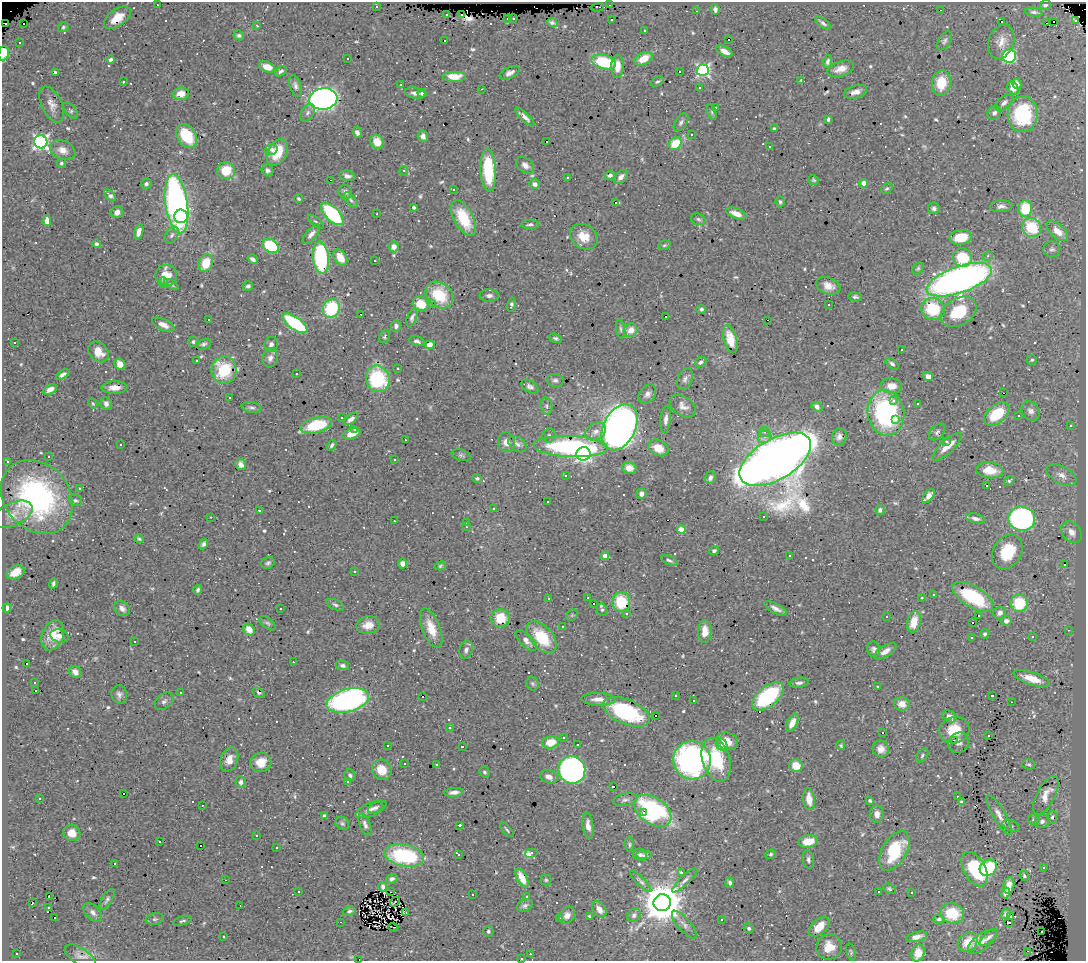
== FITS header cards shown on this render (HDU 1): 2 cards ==
NAXIS1  =                 1084
NAXIS2  =                  959

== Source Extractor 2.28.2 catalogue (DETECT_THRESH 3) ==
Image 1084 x 959 px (HDU 1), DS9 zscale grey, 1 PNG px = 1 image px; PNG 1088 x 963 px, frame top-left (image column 1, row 959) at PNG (2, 2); each listed source drawn as its Kron ellipse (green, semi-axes under 4 px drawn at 4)
Background 0.662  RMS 0.03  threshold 0.0893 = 3 sigma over >= 5 px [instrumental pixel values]
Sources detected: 709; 2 with non-positive FLUX_AUTO (blend fragments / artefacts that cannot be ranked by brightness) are neither listed nor drawn; of the other 707, the 500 brightest by FLUX_AUTO listed and drawn (207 fainter detections omitted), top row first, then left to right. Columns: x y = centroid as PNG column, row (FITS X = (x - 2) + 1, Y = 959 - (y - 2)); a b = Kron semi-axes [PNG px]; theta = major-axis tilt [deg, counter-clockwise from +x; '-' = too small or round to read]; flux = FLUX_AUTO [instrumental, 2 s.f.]
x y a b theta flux
157 5 3 3 - 20
609 5 3 2 - 25
1045 5 5 5 - 6.1
376 6 3 3 - 6
598 7 6 2 3 15
715 9 5 4 - 5.5
941 10 3 2 - 7.6
697 11 3 2 - 7.8
1034 12 9 4 -7 4.5
447 14 3 3 - 9.4
462 15 3 2 - 9.1
117 18 15 8 35 31
508 18 3 3 - 12
513 18 4 3 - 12
611 20 3 3 - 5.1
1075 20 4 3 - 42
1001 21 3 3 - 22
1054 21 3 3 - 2100
5 23 3 2 - 58
24 23 3 3 - 53
552 23 5 3 - 4.6
823 23 9 4 -38 5.2
1047 23 4 2 - 44
257 25 3 2 - 4.1
63 27 5 4 - 3.6
644 30 3 3 - 4.4
239 35 5 4 - 4
729 39 3 3 - 10
445 40 3 3 - 10
945 41 10 6 59 6.2
1001 42 17 12 70 23
19 43 3 3 - 6.7
725 51 9 4 -28 13
4 53 7 5 75 24
1009 56 7 6 - 220
347 58 3 3 - 5.1
643 59 9 6 28 35
111 60 4 4 - 4.7
828 61 7 4 78 5.4
604 62 12 7 -13 110
617 66 12 6 89 22
267 67 8 5 -19 26
841 69 14 7 19 19
703 70 6 6 - 390
281 71 6 4 38 4.9
679 71 3 2 - 7.3
55 72 3 3 - 3
510 73 11 5 26 9.1
454 76 12 5 0 29
801 80 3 3 - 5.8
123 81 3 3 - 75
657 81 7 4 28 3.4
941 83 13 9 83 47
1017 84 5 4 - 5.8
401 85 3 3 - 7.8
295 86 11 5 -73 7.1
699 88 3 3 - 6.3
1013 88 7 5 -58 11
482 89 3 2 - 5
856 92 12 6 16 14
415 93 10 5 -11 8.5
422 93 4 4 - 4.4
181 94 8 6 6 18
323 99 14 10 9 890
1004 103 10 6 43 8.1
52 104 19 10 -64 17
715 108 3 2 - 5.8
70 110 9 5 -50 4.6
712 112 8 4 -72 3.6
308 113 9 6 59 6.4
994 113 7 6 - 5.9
1022 114 18 15 86 170
525 117 13 4 -43 8.8
828 119 4 3 - 3.6
681 122 10 6 56 6.3
775 129 3 3 - 4.4
357 133 6 4 -74 7.7
691 135 3 2 - 7.3
187 136 13 9 -56 78
423 136 6 5 - 9.4
546 141 3 3 - 60
41 142 6 6 - 600
377 142 7 6 - 25
675 144 7 5 43 58
769 147 3 3 - 3.2
271 149 6 5 - 7.6
63 150 13 9 -24 18
277 152 14 9 61 57
61 163 5 5 - 3.9
525 165 10 7 -37 11
267 170 6 5 - 6
488 170 21 7 -87 120
226 171 9 8 - 55
404 171 5 4 - 3.5
610 175 5 4 - 5.6
347 176 8 5 -13 7.6
568 177 3 2 - 13
621 177 8 5 44 9.6
330 180 3 2 - 25
813 180 5 4 - 3.1
864 183 4 4 - 23
146 184 5 5 - 5.3
535 184 5 4 - 8.1
454 189 3 2 - 3.1
887 189 6 5 - 3.4
345 192 7 6 - 6.4
110 195 7 4 -46 4.7
298 199 4 3 - 3.1
351 200 9 5 -52 5
615 202 3 3 - 640
780 202 5 4 - 4
176 204 30 11 -82 730
1001 206 11 5 4 8.1
414 207 3 3 - 4.2
934 208 6 6 - 5.6
1025 208 8 7 - 74
117 212 6 6 - 12
332 214 14 7 -45 220
377 214 3 2 - 3.7
736 214 11 5 -21 19
181 216 7 6 - 240
464 218 19 9 -62 82
698 219 7 5 -18 4.7
47 221 5 4 - 19
316 222 9 3 -39 3.4
530 224 9 4 3 5.3
1032 227 10 9 - 91
1057 231 13 7 -42 25
139 232 8 4 74 10
311 234 12 5 50 11
172 235 9 6 58 7.2
584 237 15 12 -34 35
960 237 11 7 8 46
96 244 4 4 - 4.7
664 245 6 4 21 3.1
271 246 9 6 -31 140
394 247 5 5 - 13
1052 249 8 8 - 6.6
988 256 5 4 - 3.3
962 257 10 9 - 76
321 258 16 8 -83 230
340 258 9 6 -56 35
253 259 5 3 - 6.4
375 261 3 3 - 7.2
206 263 9 7 70 47
918 268 7 4 49 3.5
166 275 11 10 - 33
959 280 34 13 19 1300
163 282 5 4 - 3.5
171 284 8 3 -32 3.8
248 286 5 4 - 5.4
828 286 12 8 -21 19
439 295 15 12 -41 67
489 296 9 6 1 8.4
855 297 7 4 -9 4.6
432 303 3 3 - 33
421 304 8 6 -33 37
511 305 7 4 77 5.4
829 305 3 3 - 6.6
331 309 9 8 - 130
701 309 5 4 - 4.2
933 309 12 10 -25 91
959 312 19 13 31 78
361 314 2 2 - 4.6
665 316 3 3 - 26
412 318 9 4 71 6.2
208 319 3 3 - 40
767 320 3 2 - 35
295 323 15 6 -35 200
163 325 12 5 -25 13
396 326 6 5 - 6.7
621 329 9 4 -85 4.1
631 330 7 6 - 19
385 337 6 5 - 3.7
555 338 6 4 -22 4.6
730 339 14 6 -75 23
417 341 8 4 -16 6.1
14 342 3 3 - 41
193 342 5 5 - 4.1
204 344 8 5 12 4.9
271 344 7 6 - 7.4
430 345 5 4 - 17
901 349 3 3 - 22
98 352 11 9 -44 29
270 358 10 7 78 9.6
1032 360 5 5 - 3.8
197 361 3 3 - 4.4
701 362 6 4 34 5
120 364 6 5 - 21
892 364 7 4 -39 5.3
398 369 3 2 - 3
224 370 14 12 -87 100
63 374 7 4 32 7.8
296 374 3 3 - 47
928 376 5 4 - 14
378 379 13 11 -69 160
685 379 11 7 66 8
555 380 8 6 -8 5.8
530 386 9 5 -32 7
892 386 10 7 -6 22
114 388 13 6 1 15
50 389 7 4 26 15
1003 393 3 2 - 36
647 394 10 7 54 9.3
229 397 3 3 - 41
893 401 3 2 - 7.8
93 403 5 4 - 3.2
106 404 6 5 - 7.9
917 404 3 3 - 29
546 406 8 6 -81 5.5
683 406 14 9 -33 14
251 407 10 5 -9 5.6
817 407 6 4 -26 8.5
1031 411 10 8 -49 11
886 413 23 18 -81 330
997 414 15 9 39 77
1019 416 3 3 - 3.6
342 418 3 2 - 3.7
351 419 8 4 38 9.6
666 419 13 5 84 10
896 420 3 2 - 10
316 425 16 7 14 100
1070 426 3 3 - 58
620 427 24 16 63 1200
354 429 3 3 - 42
596 432 11 8 30 13
765 432 6 4 -20 4.6
937 432 10 6 47 6.1
351 434 9 5 18 24
549 435 7 6 - 5.2
764 437 7 6 - 9.3
839 437 8 7 - 8.1
405 440 3 3 - 6
946 441 3 3 - 20
506 442 10 8 -77 16
517 444 10 7 -36 7.3
121 445 3 3 - 3.6
332 445 6 4 59 4.3
570 446 37 10 -3 340
947 446 19 6 43 24
658 448 11 7 -27 32
583 454 7 7 - 390
461 455 10 5 -16 4.5
49 456 3 3 - 5
775 459 40 20 31 7800
394 460 3 3 - 43
8 462 3 3 - 17
241 464 6 5 - 11
629 468 7 6 - 21
990 470 14 8 -6 35
566 475 3 3 - 23
1061 475 16 8 -28 17
477 478 5 4 - 3.6
710 478 6 5 - 6.5
1009 481 5 4 - 3.6
987 486 3 3 - 180
80 489 3 3 - 4.1
641 494 5 5 - 7.9
928 496 8 4 49 20
37 497 40 32 -49 410
75 501 7 5 -19 4.6
547 502 3 3 - 5.3
494 508 3 3 - 7
880 510 5 4 - 6.3
259 511 3 3 - 3.4
12 514 21 11 25 26
764 516 3 2 - 8.9
211 517 3 2 - 3.8
976 518 9 4 -12 7.7
1022 519 13 12 - 390
394 521 3 2 - 4
466 522 3 2 - 3.2
466 527 3 2 - 6.9
681 530 4 4 - 55
1072 532 12 9 -51 18
139 539 4 3 - 3.3
203 544 6 4 52 5.7
714 551 5 4 - 4
1007 552 18 14 59 79
605 556 4 3 - 21
790 556 3 3 - 4.4
669 560 9 4 -23 4.5
268 563 7 5 26 5
402 564 5 4 - 9.2
1064 565 3 3 - 120
440 566 5 4 - 3.1
354 571 3 2 - 3.2
16 572 9 6 27 25
53 583 5 3 - 4.5
198 590 5 4 - 4
933 595 3 2 - 4.7
973 597 23 10 -31 130
549 598 3 3 - 4.8
588 598 3 2 - 3
922 598 3 3 - 40
621 602 10 9 - 67
593 603 3 3 - 11
1019 603 8 8 - 89
335 605 9 5 -25 5.3
7 608 4 4 - 9.5
122 608 8 6 -42 9.8
776 608 12 4 -28 10
280 609 3 3 - 4
602 610 6 5 - 3.9
1000 613 6 5 - 11
627 614 4 4 - 5.5
572 615 6 5 - 3
978 615 3 3 - 310
887 616 3 3 - 4.2
500 618 9 9 - 52
1006 621 5 4 - 9.1
914 622 11 6 76 32
267 623 9 5 -37 4.1
973 623 3 3 - 29
368 625 12 8 10 24
562 627 3 3 - 5.6
431 628 21 9 -69 37
249 630 6 5 - 23
1068 630 3 2 - 9.6
705 631 11 6 89 24
985 634 5 4 - 4.1
53 635 16 10 68 37
59 636 9 6 -14 9.8
542 637 19 11 -49 80
1032 637 3 3 - 3.5
971 638 3 3 - 6.7
526 640 13 6 -44 13
134 641 3 3 - 15
874 649 8 6 -81 6.1
466 650 9 6 74 7.5
885 651 12 5 32 14
293 662 3 2 - 4.6
26 664 3 3 - 39
342 665 7 4 -13 6
75 672 6 5 - 14
1032 679 19 6 -18 40
35 682 3 3 - 3.8
799 683 9 5 7 6.6
532 684 7 6 - 4
877 686 3 3 - 9.8
36 691 3 2 - 7.5
181 693 3 3 - 21
259 693 7 4 -29 3.3
119 694 9 8 - 8.1
422 696 3 3 - 400
675 696 3 2 - 3.2
768 696 18 10 40 210
993 696 3 3 - 83
599 699 17 6 -2 16
348 700 22 11 15 610
693 700 3 2 - 3.2
164 701 10 7 39 7.1
1011 702 3 2 - 3.6
902 704 7 7 - 20
626 712 25 12 -22 170
655 715 3 3 - 140
950 716 7 5 -28 12
792 723 10 5 63 18
450 728 3 3 - 12
954 730 15 13 14 46
883 733 3 3 - 86
989 736 3 3 - 9.3
564 737 3 3 - 6.8
954 740 3 2 - 11
727 741 11 8 -17 26
551 742 8 6 16 37
959 743 11 10 - 11
722 744 7 5 -56 5.3
388 745 3 3 - 6.2
577 745 3 2 - 8.8
841 745 5 4 - 3.8
462 746 3 3 - 72
881 749 8 8 - 13
922 755 7 5 54 3.9
229 759 12 8 70 19
692 760 19 19 - 580
716 760 22 13 -73 110
261 762 10 9 - 26
404 764 3 2 - 3.2
1029 764 6 5 - 3.9
437 765 3 3 - 6.3
796 766 6 6 - 37
382 770 10 9 - 31
572 770 14 13 - 530
484 772 6 5 - 3.7
350 775 6 5 - 5
549 777 9 6 -21 12
348 781 3 3 - 66
241 782 6 5 - 5.9
614 787 3 3 - 100
454 792 9 4 6 9.4
123 794 3 3 - 21
1046 795 21 9 62 24
957 797 3 3 - 110
40 798 3 3 - 6.1
809 799 11 6 -83 23
625 800 12 6 10 5.5
870 801 3 3 - 3.2
961 802 4 3 - 3.6
202 805 3 2 - 5.5
375 808 8 5 30 6.1
371 809 17 6 23 11
653 811 21 13 -34 280
644 813 3 3 - 46
877 814 8 7 - 13
999 815 23 6 -60 16
324 816 4 4 - 4.1
1052 817 6 5 - 4.7
1033 820 6 5 - 3.1
1042 821 8 6 34 7.1
342 823 7 6 - 4.6
365 825 12 5 -70 8.6
460 825 3 3 - 8.1
588 825 13 5 -81 13
1011 826 9 5 -23 4.3
507 830 9 3 -48 3
72 833 9 8 - 21
257 835 3 3 - 91
808 841 10 6 10 32
159 842 3 3 - 11
629 845 7 4 -85 4
200 846 3 3 - 110
276 847 3 3 - 13
894 851 22 12 60 110
531 853 6 3 15 87
458 854 4 3 - 10
771 854 5 4 - 3.9
640 855 7 6 - 5
644 855 8 4 0 4.8
404 856 20 11 -11 190
808 860 9 5 -79 5.7
114 864 3 3 - 1800
1044 867 3 3 - 3.1
988 868 9 7 42 110
975 869 19 10 -60 120
681 872 3 3 - 10
1024 876 5 3 - 3.2
522 878 10 5 -63 25
392 879 6 4 20 6.8
225 880 3 2 - 15
546 880 5 5 - 3.3
685 880 17 4 44 8.7
641 881 14 4 -46 5.9
730 883 5 4 - 5.2
1009 885 8 5 80 11
383 887 5 4 - 4.3
889 889 7 4 -32 3.7
298 891 3 3 - 6.4
390 892 3 2 - 4.8
878 892 3 2 - 3.3
912 893 3 3 - 5.2
1005 893 5 3 - 3.9
473 894 3 3 - 18
49 896 2 2 - 11
526 896 3 3 - 12
107 899 12 5 59 5.8
395 902 5 2 - 3.8
32 903 3 2 - 3.8
662 903 8 8 - 7300
240 906 3 2 - 9.6
525 906 8 6 24 5.8
49 907 3 2 - 3.6
599 909 9 6 -52 14
349 911 6 4 16 4.9
406 912 3 3 - 6.5
93 913 11 6 -47 9.7
952 913 12 10 -13 64
1006 914 6 4 38 5.9
567 915 9 7 54 11
634 915 7 6 - 6.4
590 916 3 3 - 4.3
1010 916 3 3 - 14
55 917 3 3 - 180
560 918 3 3 - 3.3
155 919 9 5 9 5
721 919 3 3 - 6.9
939 919 5 4 - 4.1
183 921 9 4 16 3.8
340 922 3 2 - 3.8
1008 922 4 2 - 5.2
684 924 17 6 -49 11
393 927 5 2 - 3.1
819 927 12 7 45 30
749 928 5 4 - 4.6
488 931 5 5 - 3.7
1041 932 3 2 - 5.5
223 937 3 3 - 9.6
917 937 11 4 14 10
989 937 11 5 41 6.7
982 941 17 7 37 13
968 942 11 8 44 32
829 947 13 12 - 31
1028 951 3 2 - 17
851 952 9 4 -77 3.7
918 953 9 6 74 21
17 954 3 2 - 4.6
530 954 3 2 - 9.7
80 956 17 8 -34 12
522 958 3 3 - 7.3
359 960 2 2 - 9.6
At the frame edge (FLAGS 8, measured only in part): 3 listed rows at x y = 4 53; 522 958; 359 960
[207 fainter detections neither listed nor drawn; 2 non-positive-flux detections neither listed nor drawn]